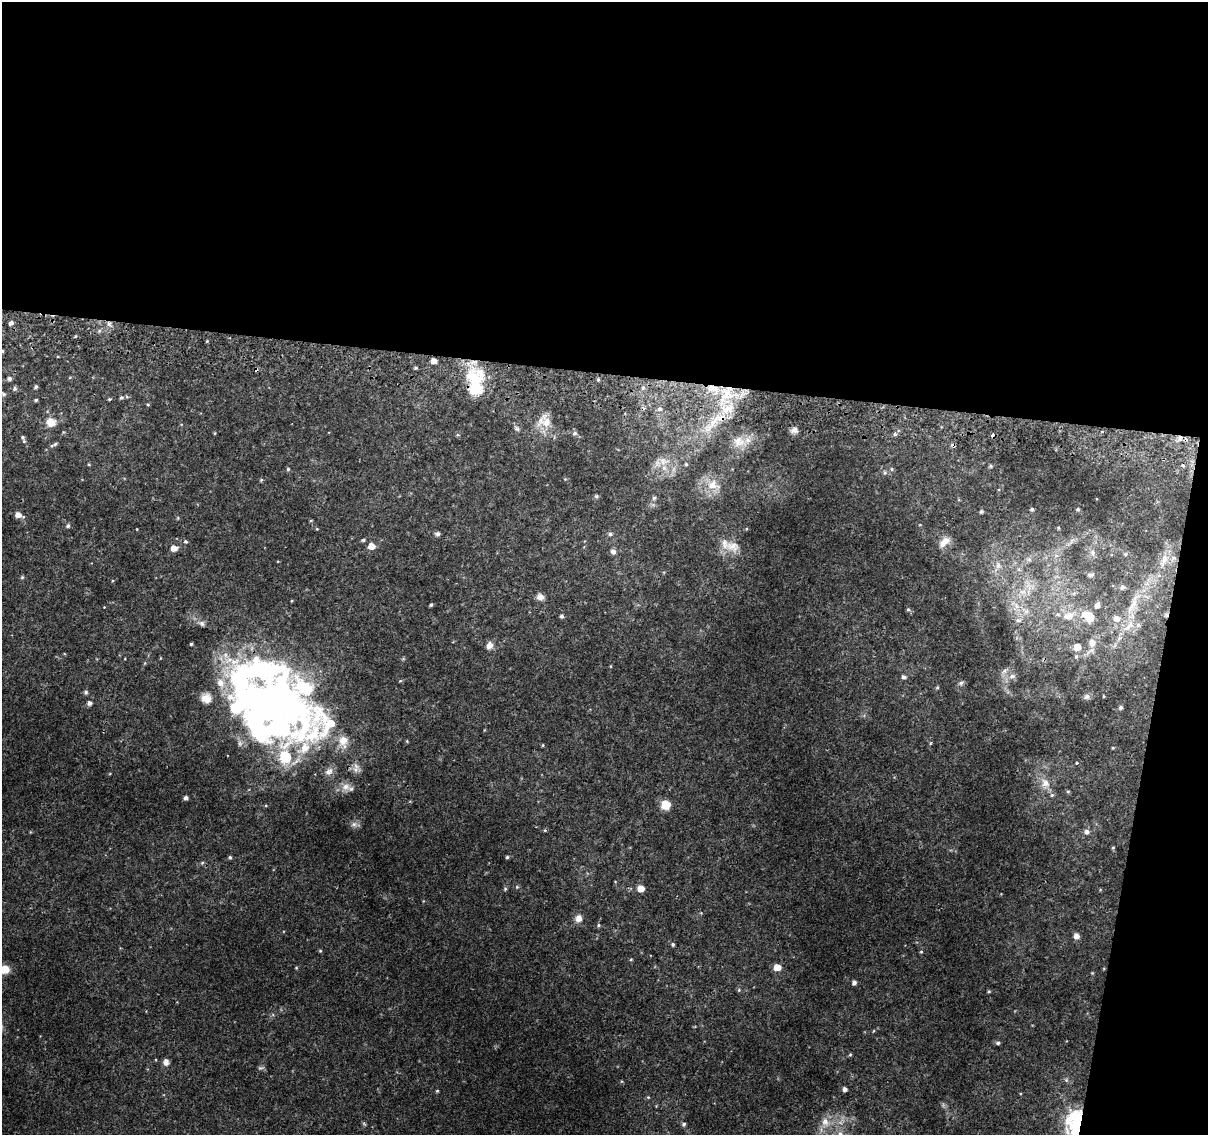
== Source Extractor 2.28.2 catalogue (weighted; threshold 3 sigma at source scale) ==
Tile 4 of 4 x 4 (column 4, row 1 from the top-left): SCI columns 3624-4829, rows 3662-4794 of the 4843 x 5116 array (HDU 1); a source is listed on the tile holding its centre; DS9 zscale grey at full resolution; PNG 1210 x 1137 px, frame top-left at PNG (2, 2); no overlay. Shown black and unused: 36% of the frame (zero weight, under 2 of 3 exposures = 2% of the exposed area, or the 3 px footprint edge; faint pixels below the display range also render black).
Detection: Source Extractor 2.28.2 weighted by HDU 2 'WHT'; one run over the whole footprint, this tile lists its part. Background 0.0111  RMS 0.0038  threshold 0.017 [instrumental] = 3 sigma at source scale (4.5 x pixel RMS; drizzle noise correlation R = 1.50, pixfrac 1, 0.0396/0.0396 arcsec/px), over >= 5 px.
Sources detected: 188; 2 too faint to see at this stretch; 4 inside a brighter object's white glare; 5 cosmic-ray / hot-pixel residue — not listed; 17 inside a brighter listed object's ellipse — not listed separately; the other 160 listed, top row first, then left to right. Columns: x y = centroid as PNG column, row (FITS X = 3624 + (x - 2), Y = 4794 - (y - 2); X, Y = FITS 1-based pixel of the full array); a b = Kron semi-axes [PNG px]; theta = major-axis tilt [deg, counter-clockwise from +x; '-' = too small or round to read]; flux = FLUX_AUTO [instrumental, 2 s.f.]
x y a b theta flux
11 323 4 4 - 1.4
109 324 8 6 -62 1.4
207 341 4 4 - 0.37
2 351 3 3 - 0.39
433 361 5 4 - 3
416 368 5 4 - 0.55
9 378 5 5 - 1.1
598 379 4 4 - 0.56
36 387 4 4 - 0.85
15 388 6 6 - 0.79
476 388 17 8 -87 51
643 388 5 5 - 0.59
3 394 6 4 -35 0.76
727 395 35 19 61 22
121 397 5 5 - 0.71
127 397 6 4 -19 0.46
109 399 4 3 - 0.5
36 400 4 3 - 0.58
148 404 5 3 - 0.4
660 409 7 5 -2 0.94
544 421 21 19 0 7
51 422 13 12 - 4.3
714 422 61 14 40 22
517 429 8 5 -2 0.83
794 430 8 7 - 1.9
1102 431 4 2 - 0.3
215 433 5 3 - 0.33
575 433 7 6 - 0.92
895 434 6 5 - 1
1180 438 9 6 35 1.5
24 441 6 5 - 0.61
739 442 21 16 -18 6.9
55 444 8 4 30 0.72
664 461 19 11 1 5.3
89 464 4 3 - 0.38
686 464 5 4 - 0.62
990 466 5 4 - 0.57
288 469 5 4 - 0.56
892 469 5 5 - 0.54
565 479 4 4 - 0.36
261 480 5 4 - 0.48
713 485 21 16 -25 7.8
596 496 6 5 - 0.69
654 498 6 5 - 0.85
1032 509 4 4 - 0.73
1078 509 4 4 - 0.46
981 511 4 4 - 0.72
18 515 8 5 -20 2.7
311 520 5 3 - 0.33
68 526 6 5 - 0.85
1058 528 4 4 - 0.41
137 529 3 2 - 0.24
317 529 5 4 - 0.34
438 534 7 5 4 0.91
610 534 6 5 - 0.86
363 540 5 4 - 0.57
186 541 5 5 - 0.62
946 541 14 10 48 3.6
1072 541 8 5 46 1.2
371 546 5 5 - 4.9
732 546 22 16 -12 5.7
174 548 6 5 - 3.8
613 552 7 7 - 1.4
1093 553 9 7 -79 1.7
1125 554 5 5 - 0.62
1056 556 6 6 - 1.2
1029 559 8 6 -21 1.1
1164 560 24 10 65 6.3
998 566 15 9 65 3.3
1019 569 7 6 - 1
1090 574 10 6 6 1.3
22 577 5 5 - 0.51
1029 586 16 7 -73 3.3
1123 587 8 6 -2 1.4
1022 592 10 7 0 2.3
1074 593 7 4 45 0.87
540 597 9 7 -24 2.1
1146 597 10 3 -21 0.99
1133 603 42 10 66 11
431 605 4 3 - 0.6
1097 605 7 6 - 2
1016 606 10 6 -70 2.1
104 607 3 3 - 0.21
908 609 5 5 - 0.6
1026 611 8 5 45 1.2
1166 615 6 4 83 1.1
562 616 5 4 - 0.88
1068 616 16 10 10 5.5
1090 617 9 8 - 8.3
1117 618 8 8 - 3
1018 620 9 7 3 1.5
201 623 11 6 -25 1.6
1138 625 7 6 - 1.2
1092 643 11 10 - 3
191 644 3 3 - 0.57
489 646 10 8 72 2.4
1077 647 6 6 - 4.5
1076 656 6 5 - 0.75
610 666 5 3 - 0.31
260 670 70 25 -2 92
1004 671 10 7 28 2
1012 676 10 7 18 2.3
903 677 6 5 - 0.98
961 683 8 6 45 1
937 688 5 4 - 0.47
86 692 5 5 - 0.82
1103 696 3 2 - 0.3
1087 697 8 7 - 1.2
89 703 5 5 - 1.3
266 707 71 26 -3 120
1120 707 4 4 - 0.83
343 741 19 14 88 5.7
543 745 5 3 - 0.34
1113 748 4 3 - 0.38
285 757 29 20 89 18
1077 763 5 4 - 0.66
356 766 19 6 -54 2.3
329 771 12 9 31 2.4
1045 783 14 13 - 4.4
346 787 13 11 19 3.1
1068 791 5 4 - 0.56
186 798 4 4 - 1.3
665 805 9 9 - 6.2
354 824 10 7 -9 1.5
545 830 5 4 - 0.39
1087 832 7 6 - 1.6
1113 848 5 4 - 0.49
230 857 5 4 - 0.67
507 857 4 4 - 0.64
202 863 5 4 - 0.51
615 881 4 3 - 0.25
517 887 5 5 - 0.54
505 889 5 4 - 0.52
641 889 5 5 - 5.7
1100 890 5 3 - 0.31
578 918 11 9 70 2.7
598 925 6 5 - 0.6
1076 936 7 7 - 1.9
673 944 5 4 - 0.58
320 951 5 4 - 0.42
921 952 4 4 - 0.43
631 959 4 4 - 0.44
777 967 5 5 - 6.7
296 968 4 4 - 0.38
5 969 8 7 - 5.8
1092 973 4 4 - 0.35
854 982 5 4 - 1.3
739 990 5 5 - 0.56
989 991 4 3 - 0.46
998 1043 5 4 - 0.76
850 1055 5 4 - 0.47
166 1062 7 7 - 1.8
261 1068 10 5 11 0.77
845 1089 4 4 - 1.4
437 1091 5 4 - 0.43
648 1097 5 5 - 0.45
825 1122 14 11 -78 4.3
684 1124 6 5 - 0.78
1076 1124 17 10 84 96
840 1134 11 10 - 3.8
Overlapping masked pixels (flux is a lower limit): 7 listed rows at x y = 109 324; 476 388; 727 395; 714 422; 1180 438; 1166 615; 1076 1124
Isophote crosses this tile's border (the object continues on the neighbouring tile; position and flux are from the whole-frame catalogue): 4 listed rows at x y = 2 351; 5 969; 1076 1124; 840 1134